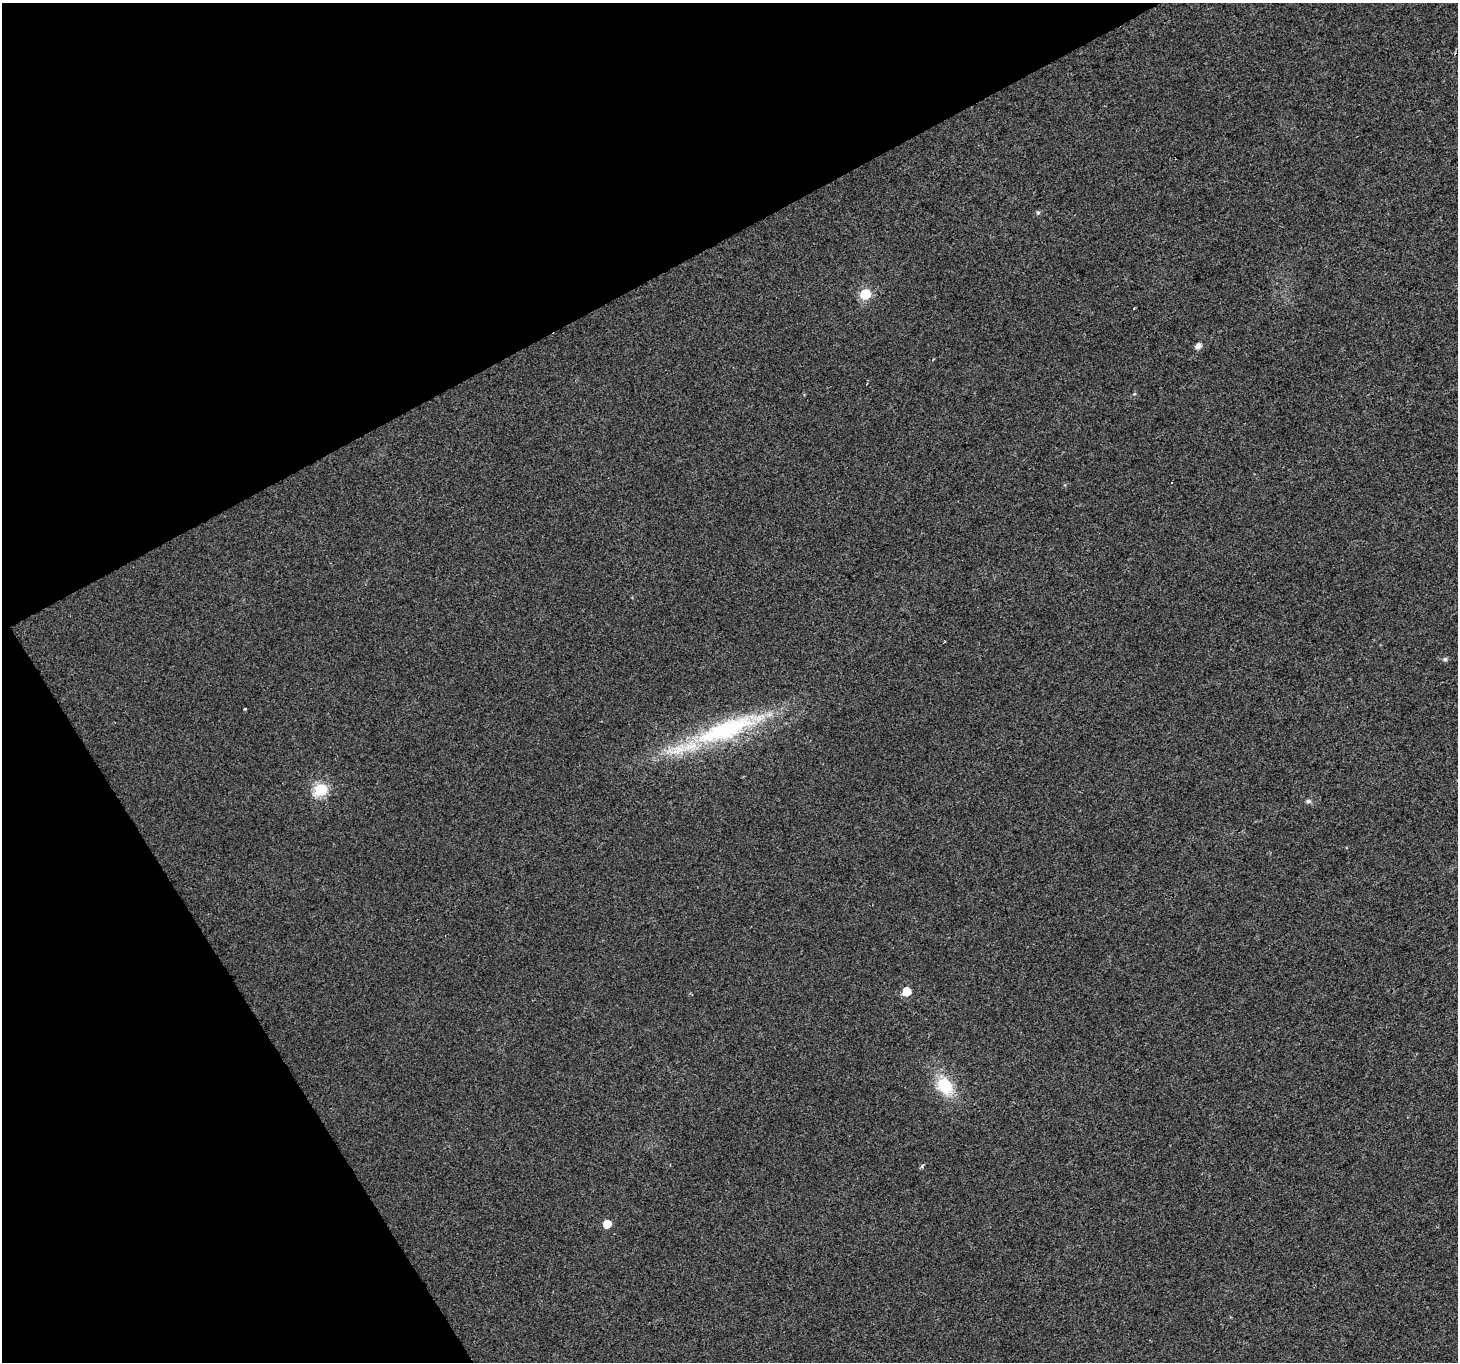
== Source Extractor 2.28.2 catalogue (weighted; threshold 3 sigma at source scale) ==
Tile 5 of 4 x 4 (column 1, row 2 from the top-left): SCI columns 4-1459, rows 2891-4250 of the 5826 x 5719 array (HDU 1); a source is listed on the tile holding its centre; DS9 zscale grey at full resolution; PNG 1460 x 1364 px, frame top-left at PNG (2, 3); no overlay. Shown black and unused: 27% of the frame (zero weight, under 2 of 3 exposures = <1% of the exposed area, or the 3 px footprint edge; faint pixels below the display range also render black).
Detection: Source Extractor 2.28.2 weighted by HDU 2 'WHT'; one run over the whole footprint, this tile lists its part. Background 0.00812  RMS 0.0055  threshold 0.0249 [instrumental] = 3 sigma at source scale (4.5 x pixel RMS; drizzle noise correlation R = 1.50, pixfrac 1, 0.0396/0.0396 arcsec/px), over >= 5 px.
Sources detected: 15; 1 cosmic-ray / hot-pixel residue — not listed; the other 14 listed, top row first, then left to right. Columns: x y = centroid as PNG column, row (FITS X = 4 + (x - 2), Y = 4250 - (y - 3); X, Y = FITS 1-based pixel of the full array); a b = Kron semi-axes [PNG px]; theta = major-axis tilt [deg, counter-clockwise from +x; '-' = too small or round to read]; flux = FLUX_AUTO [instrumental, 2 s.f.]
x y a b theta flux
1038 212 6 5 - 0.94
865 294 6 6 - 28
1198 346 6 5 - 2.9
1134 394 6 3 17 0.54
1172 483 3 2 - 0.66
1445 659 6 5 - 1.3
245 709 3 3 - 1.3
727 729 104 24 20 79
321 790 7 6 - 59
1308 801 7 5 -13 1.2
906 991 6 6 - 12
945 1086 22 17 -60 20
922 1166 6 3 73 0.87
607 1224 6 5 - 8.7